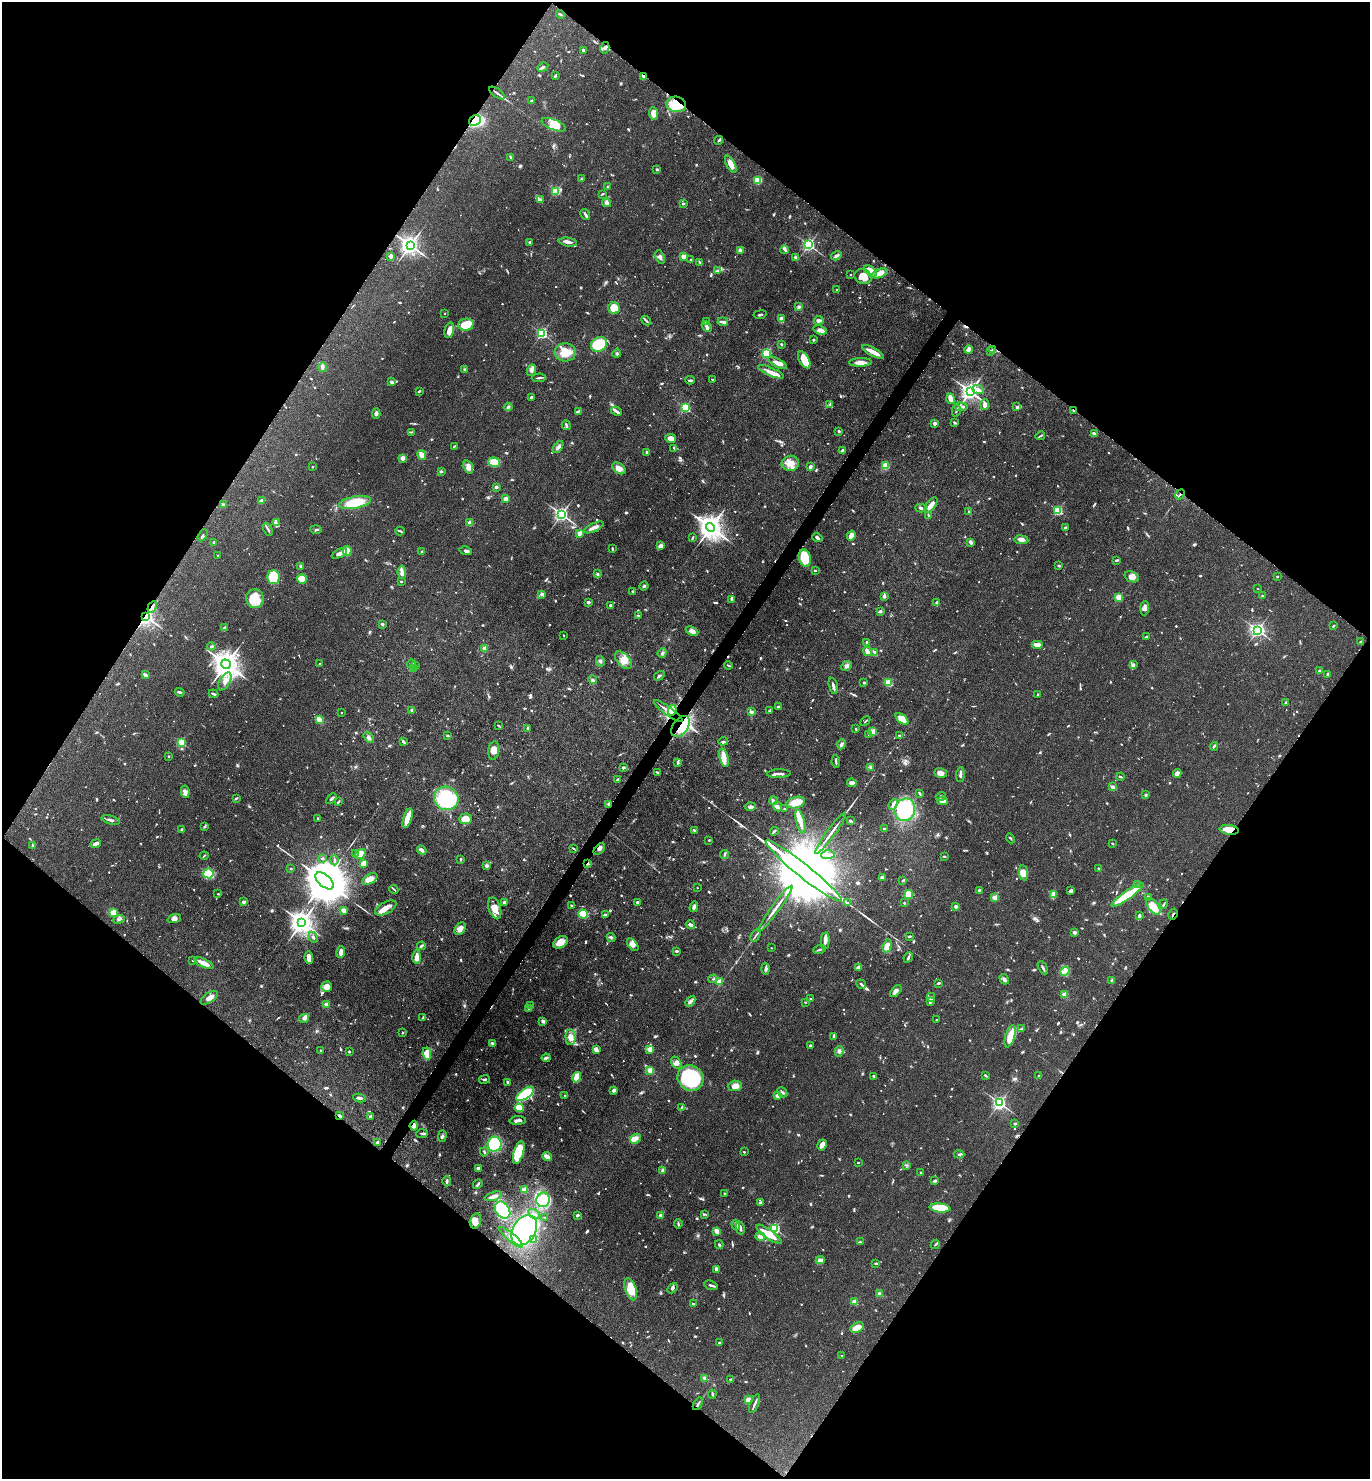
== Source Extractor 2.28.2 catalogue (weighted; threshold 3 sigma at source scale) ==
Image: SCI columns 294-5763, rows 2-5909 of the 5915 x 5909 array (HDU 1 of 3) = the unmasked area's bounding box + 8 px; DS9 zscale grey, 4 x 4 block average (1 PNG px = mean of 4 x 4 image px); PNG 1372 x 1481 px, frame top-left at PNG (2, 2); each listed source drawn as its Kron ellipse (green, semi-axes under 4 px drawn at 4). Shown black and unused: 50% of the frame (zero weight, under 4 of 7 exposures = <1% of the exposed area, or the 3 px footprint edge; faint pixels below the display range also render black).
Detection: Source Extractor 2.28.2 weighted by HDU 2 'WHT'. Background 0.0575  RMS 0.0029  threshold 0.0117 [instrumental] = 3 sigma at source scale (4.09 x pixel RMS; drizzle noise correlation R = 1.36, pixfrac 0.8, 0.05/0.05 arcsec/px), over >= 5 px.
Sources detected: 1355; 16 too faint to see at this stretch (4 x 4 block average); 1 inside a brighter object's white glare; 7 cosmic-ray / hot-pixel residue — neither listed nor drawn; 29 coinciding with a brighter row at this scale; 90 inside a brighter listed object's ellipse — not listed separately; of the other 1212, all 500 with FLUX_AUTO >= 1.75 (the completeness limit of this list) listed and drawn (712 fainter detections not listed), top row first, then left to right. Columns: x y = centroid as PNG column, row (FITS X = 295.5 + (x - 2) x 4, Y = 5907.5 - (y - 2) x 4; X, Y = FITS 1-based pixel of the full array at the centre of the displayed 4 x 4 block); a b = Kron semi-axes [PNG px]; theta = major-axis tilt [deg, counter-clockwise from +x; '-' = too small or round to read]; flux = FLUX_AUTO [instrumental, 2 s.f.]
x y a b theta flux
561 14 5 2 - 1.9
605 48 6 4 76 6.5
583 50 2 2 - 4.8
543 67 6 3 28 3.1
555 76 4 2 - 2
643 77 3 2 - 5.2
497 93 9 2 -35 5.2
532 101 2 2 - 14
676 104 10 7 -11 60
654 113 6 4 -86 13
475 120 6 5 - 56
554 125 13 5 -22 16
719 140 4 2 - 2.7
510 157 3 2 - 1.9
731 164 9 3 -62 17
657 169 3 2 - 2.3
582 179 3 2 - 2.1
758 180 4 3 - 46
608 187 3 2 - 2.3
556 191 2 2 - 140
602 194 4 2 - 2.1
540 200 4 2 - 3.1
607 203 4 3 - 5.8
683 203 2 2 - 3.1
585 214 6 2 -61 5
568 242 9 3 -9 8.6
530 243 2 2 - 17
410 245 3 3 - 1000
809 245 2 2 - 410
740 250 3 2 - 7.4
785 250 4 2 - 5.3
391 256 3 2 - 6
836 256 5 2 - 4.8
660 257 7 3 -71 4
683 257 2 2 - 41
795 257 3 2 - 3.5
691 260 2 2 - 6.6
700 263 4 3 - 2.2
718 271 4 2 - 2.2
871 271 7 4 -37 11
880 273 8 3 21 14
851 275 2 2 - 2.6
863 277 9 7 -24 16
837 290 2 2 - 2.7
799 307 3 2 - 4.4
614 308 6 5 - 33
444 313 2 2 - 2.8
760 314 7 2 10 2.6
781 318 2 2 - 27
819 320 4 3 - 4.4
646 321 5 2 - 2.7
706 321 2 2 - 1.8
723 322 5 2 - 6.4
466 324 8 6 5 34
707 327 6 3 -49 3.8
449 330 8 4 76 13
820 330 7 3 -18 8.2
542 333 2 2 - 270
813 340 2 2 - 2.6
599 344 8 7 - 79
781 344 3 2 - 1.9
968 349 4 3 - 11
993 350 2 2 - 2.2
991 351 3 2 - 2.1
565 352 10 9 - 27
873 352 12 2 -27 23
617 353 4 3 - 2.4
766 353 2 2 - 220
804 360 9 5 -61 34
860 362 11 3 3 11
778 363 10 3 -29 11
322 367 5 3 - 3.1
465 370 4 2 - 3.2
531 370 6 4 66 6.1
771 372 13 4 -22 12
539 378 7 2 4 3.5
713 379 3 2 - 2.4
690 380 4 2 - 2.8
391 382 4 3 - 2.6
978 390 6 3 -25 7.2
419 391 3 2 - 2.2
970 391 3 3 - 970
531 397 3 2 - 2.6
951 399 5 3 - 17
830 404 3 2 - 1.9
985 405 5 4 - 6
508 407 4 2 - 2.5
961 407 7 3 -3 4.5
1017 407 3 2 - 3.3
685 408 2 2 - 220
956 410 6 2 79 2.5
578 411 3 2 - 2
616 411 5 3 - 3.7
1074 411 2 2 - 8.2
376 413 5 3 - 4.3
934 423 2 2 - 22
955 423 3 2 - 2.2
566 425 5 2 - 2.6
839 431 3 2 - 2.2
411 432 4 2 - 1.8
1094 434 3 2 - 6.1
1040 436 5 2 - 2.2
671 438 5 4 - 7.8
454 446 4 2 - 1.8
558 447 7 3 53 5.2
674 448 4 2 - 1.9
842 451 4 3 - 3.5
647 452 3 2 - 2.4
422 455 5 3 - 14
402 458 2 2 - 41
494 462 6 4 -8 25
790 463 8 7 - 16
885 466 4 4 - 16
312 467 2 2 - 2.9
468 467 7 4 -70 9.5
810 467 3 2 - 6.9
619 468 7 5 -36 11
441 471 3 2 - 2.3
496 487 3 2 - 4.8
1180 494 5 2 - 2.2
505 499 2 2 - 37
262 501 4 3 - 9.3
355 502 16 6 11 49
223 505 2 2 - 16
931 505 9 3 51 11
921 508 5 2 - 2.8
1058 511 2 2 - 160
968 512 4 2 - 1.8
561 514 2 2 - 620
929 516 4 2 - 2.1
276 522 3 2 - 2
470 523 2 2 - 43
594 527 10 3 24 8.9
710 527 5 4 - 2000
1065 528 3 2 - 4.1
268 529 7 2 -61 2.9
316 529 5 2 - 2.6
400 531 5 2 - 2.3
579 534 2 2 - 39
203 535 6 2 60 3.1
851 535 5 4 - 13
692 537 4 2 - 2.1
817 538 5 2 - 5
1021 540 7 3 -7 11
213 542 2 2 - 7.4
971 542 3 2 - 6
660 546 3 3 - 9.4
612 549 3 2 - 2.1
347 551 5 4 - 28
466 551 6 3 -10 4.7
422 552 2 2 - 4.3
339 553 8 3 26 10
218 555 2 2 - 1.8
805 558 9 6 -73 49
1117 560 4 2 - 2.8
300 566 4 2 - 1.8
1059 566 3 2 - 2.1
815 571 2 2 - 5.2
402 572 7 3 -85 6.5
597 574 3 2 - 2.5
274 577 7 6 - 43
1132 577 7 5 -21 11
1277 577 2 2 - 3.4
302 579 5 4 - 40
401 581 2 2 - 6.2
644 586 4 3 - 3
1258 588 2 2 - 2.6
632 591 2 2 - 5.3
542 594 3 3 - 4.1
884 596 2 2 - 14
1263 596 3 2 - 2.7
1119 597 2 2 - 82
255 599 9 8 - 35
732 599 3 2 - 14
588 602 3 2 - 4.5
937 602 2 2 - 3.9
611 605 3 2 - 2.5
152 607 6 3 61 3.9
1145 608 7 4 87 8.9
880 611 3 2 - 3.8
146 616 3 2 - 910
638 616 3 3 - 2
382 624 2 2 - 11
1333 626 2 2 - 2.1
225 628 3 2 - 4.1
1257 630 3 2 - 500
692 631 6 3 -25 9.7
563 635 2 2 - 1.8
1146 637 4 2 - 2.4
867 642 2 2 - 7.8
1360 642 2 2 - 3.7
1037 645 6 3 0 11
211 646 4 2 - 2.4
484 648 2 2 - 43
867 651 5 2 - 17
875 652 4 2 - 4.8
662 653 5 3 - 2.9
624 660 10 6 -46 18
600 661 5 3 - 3.7
226 664 5 4 - 2600
319 664 3 2 - 2.4
412 664 4 3 - 3
1134 665 3 2 - 2.9
415 666 3 2 - 2.5
728 666 4 2 - 1.8
847 666 6 4 42 5
414 669 2 2 - 1.8
1319 671 2 2 - 2.2
1328 674 4 2 - 3
145 675 3 2 - 6.8
659 676 6 3 33 2.8
593 679 4 2 - 2.5
225 681 10 5 59 11
864 683 3 2 - 2.9
889 683 2 2 - 110
833 686 8 2 -75 6
180 692 5 2 - 4.8
214 694 5 2 - 4.7
1038 695 2 2 - 2.5
1285 703 3 2 - 2.2
778 707 3 2 - 3.4
412 710 2 2 - 23
672 710 5 3 - 6
668 711 17 2 -36 14
770 711 3 2 - 3.8
751 712 3 2 - 4.5
342 713 2 2 - 2.8
902 719 7 4 -40 20
319 720 4 3 - 16
865 721 5 2 - 1.8
499 726 3 2 - 2.2
680 726 12 7 55 28
528 728 2 2 - 10
856 729 2 2 - 1.8
872 732 2 2 - 92
868 734 2 2 - 2.6
899 735 3 2 - 2.2
448 736 3 2 - 2.1
369 737 6 3 -41 3.9
723 741 5 2 - 3.4
181 742 2 2 - 100
403 742 4 2 - 4.9
841 744 5 3 - 4.5
1214 746 4 2 - 2
494 750 9 5 83 14
168 756 2 2 - 6
724 758 9 3 -76 18
836 762 6 2 -83 3.2
678 763 4 2 - 3.1
871 767 3 2 - 1.9
623 768 3 3 - 2
657 772 3 2 - 2.3
941 773 6 4 -18 9.9
1177 773 4 4 - 6.7
779 774 12 2 2 5.2
960 775 7 2 85 4.8
1121 777 4 2 - 2.5
618 780 3 2 - 3.1
852 783 5 3 - 7.3
1113 787 3 2 - 6.2
185 792 6 3 -81 6.5
920 793 4 2 - 3.5
1146 794 4 2 - 1.8
941 796 5 2 - 3.5
236 798 3 2 - 2.2
446 798 12 11 - 120
331 799 6 2 45 3.2
774 801 4 3 - 3.4
942 801 5 3 - 9.3
338 802 4 2 - 2.9
796 803 9 5 13 30
609 804 4 2 - 4.7
893 804 6 4 67 6
777 806 5 3 - 3.6
751 807 5 2 - 5.6
785 809 2 2 - 2.5
905 810 11 10 - 140
408 818 10 3 72 32
318 819 3 2 - 1.8
465 819 6 5 - 21
111 820 9 3 -17 5
851 821 3 2 - 1.9
800 822 12 3 -76 14
205 826 4 2 - 1.9
182 829 3 2 - 2.2
884 829 3 2 - 2
694 830 3 2 - 3.1
1229 830 9 5 -7 20
774 831 4 2 - 2.2
831 833 25 2 54 14
1011 838 5 2 - 1.8
709 840 2 2 - 2.2
95 844 5 2 - 9
1112 844 3 2 - 2.1
32 845 4 3 - 2
573 848 4 2 - 1.8
599 849 7 2 46 5.9
422 850 5 2 - 6
355 853 3 2 - 2
360 854 6 4 33 20
724 854 4 2 - 2.7
828 855 7 2 1 5.7
204 856 4 2 - 1.8
944 856 3 2 - 1.8
322 858 3 2 - 1.7
461 859 2 2 - 2.7
334 860 5 2 - 3.5
363 864 3 2 - 21
588 864 3 2 - 1.8
487 866 3 3 - 4.5
1098 868 2 2 - 3.6
291 869 2 2 - 3.7
804 871 48 6 -39 62000
208 873 5 5 - 44
1024 873 7 4 -81 13
882 877 4 2 - 3.9
370 879 8 4 32 13
325 881 11 6 -41 13000
903 881 4 2 - 2
1137 885 3 2 - 1.9
697 888 2 2 - 1.9
394 889 4 2 - 1.8
979 890 2 2 - 2.5
1071 891 4 3 - 3.8
218 894 2 2 - 3.4
909 895 4 4 - 22
1053 895 3 2 - 17
1128 895 19 4 35 53
995 897 2 2 - 54
1149 897 2 2 - 1.9
243 902 2 2 - 16
505 902 3 2 - 5.2
637 902 2 2 - 4.1
847 903 3 3 - 3.2
904 903 2 2 - 1.9
1164 904 5 2 - 2.1
571 905 2 2 - 2.3
956 906 2 2 - 18
1153 906 9 5 -54 27
694 907 5 3 - 4.8
386 908 11 6 27 12
495 908 11 6 -73 18
775 908 28 2 54 17
344 910 3 3 - 10
113 912 2 2 - 90
583 914 5 4 - 32
1173 914 5 2 - 2.4
605 915 3 3 - 3.7
1139 916 3 2 - 5
174 918 7 4 20 6.2
119 919 6 2 24 2.6
302 922 4 3 - 1800
690 925 5 2 - 6.7
460 929 7 5 57 9.5
1075 933 2 2 - 18
755 935 7 2 60 2.4
909 936 4 2 - 2.4
313 937 6 3 -64 3
611 937 4 2 - 2.3
825 941 8 4 85 6.7
560 942 8 5 32 18
633 945 7 4 -52 8.4
421 946 4 2 - 2.3
887 946 7 4 73 14
771 948 2 2 - 2.3
819 950 6 2 20 3.2
676 951 3 2 - 2.5
341 952 6 3 80 9
417 957 7 3 90 13
309 958 6 3 -81 21
908 958 5 2 - 3.2
192 961 2 2 - 2.1
204 963 10 3 -26 14
858 968 4 3 - 6.3
1043 968 7 2 -61 3.6
765 969 6 3 -88 4.3
1065 971 5 4 - 6.9
713 979 5 2 - 1.9
1004 979 5 3 - 4
1111 980 2 2 - 5
719 982 2 2 - 41
938 983 3 2 - 3.3
861 984 5 2 - 2.7
327 987 5 5 - 15
896 991 7 3 48 7.3
1065 994 2 2 - 54
931 997 4 2 - 2.5
209 998 10 4 34 9.7
810 999 2 2 - 4.4
690 1001 6 3 50 4.7
930 1001 4 3 - 3.6
805 1002 2 2 - 1.8
326 1004 2 2 - 29
531 1005 3 3 - 2.8
529 1008 3 2 - 2.4
304 1018 5 4 - 6.3
422 1018 3 2 - 1.9
936 1020 2 2 - 2.3
543 1021 3 3 - 4.1
1021 1029 3 2 - 2.2
402 1033 3 2 - 1.8
834 1036 3 2 - 2.2
1010 1036 11 4 74 38
571 1037 8 5 -86 14
492 1043 4 3 - 3.2
810 1045 2 2 - 9.2
650 1049 2 2 - 62
596 1050 4 4 - 4.5
321 1051 3 2 - 1.9
839 1051 5 3 - 4
349 1052 2 2 - 6.2
427 1054 6 4 -83 26
546 1058 4 2 - 2.9
676 1063 6 4 -59 7.2
650 1070 2 2 - 49
873 1076 2 2 - 6.3
986 1076 3 3 - 2.1
1039 1076 2 2 - 2.8
577 1077 5 4 - 22
690 1078 13 12 - 150
485 1080 5 2 - 2.5
507 1082 4 2 - 2.4
735 1086 7 5 3 8.7
613 1091 4 3 - 3.6
782 1092 5 3 - 3.1
525 1094 10 5 35 61
565 1096 2 2 - 8.4
778 1096 2 2 - 28
359 1098 6 2 -9 5.3
999 1103 2 2 - 520
682 1107 3 2 - 2
519 1108 4 4 - 28
339 1116 2 2 - 6.4
371 1116 2 2 - 3.4
518 1121 8 2 3 8.1
1015 1124 2 2 - 8.6
414 1126 5 4 - 4.4
422 1134 6 3 6 3.4
442 1136 6 3 88 3.5
635 1139 6 4 42 9.8
377 1142 3 2 - 3.9
495 1144 7 7 - 91
822 1145 6 3 60 10
484 1152 4 2 - 2.4
744 1152 2 2 - 1.8
519 1153 12 5 73 53
959 1154 5 2 - 2.7
547 1157 5 3 - 13
858 1163 2 2 - 2.7
907 1165 3 2 - 1.7
478 1168 2 2 - 19
663 1170 3 3 - 3.8
921 1173 2 2 - 6.8
447 1181 5 2 - 3.5
935 1181 4 2 - 2.8
478 1184 5 2 - 3.7
524 1190 2 2 - 61
725 1194 3 2 - 2
493 1196 9 3 17 8.5
543 1200 7 6 - 52
761 1202 3 3 - 2.2
940 1208 10 4 -6 43
503 1210 9 7 -53 100
534 1214 7 2 -34 2
704 1214 4 2 - 1.9
577 1215 4 2 - 2.8
660 1216 2 2 - 19
545 1217 2 2 - 2.3
475 1221 8 5 73 15
678 1224 4 2 - 2.3
736 1225 5 2 - 4.9
740 1228 7 2 -77 5.4
775 1229 2 2 - 250
524 1230 16 11 58 190
717 1231 4 2 - 15
769 1234 15 4 -35 29
760 1236 5 4 - 4.9
511 1237 15 2 -40 4.9
533 1240 4 3 - 2.8
860 1242 3 2 - 2
935 1244 5 2 - 1.8
719 1245 4 2 - 2.2
820 1260 4 3 - 3.7
876 1263 3 2 - 2.7
716 1269 4 3 - 3.8
711 1285 7 2 -19 4.2
672 1288 6 3 48 3.6
631 1289 11 5 -72 37
880 1294 2 2 - 34
854 1302 2 2 - 58
693 1304 2 2 - 2.6
857 1327 7 4 29 19
719 1342 2 2 - 2.7
842 1356 2 2 - 2.5
704 1378 4 3 - 3.6
731 1379 4 2 - 2.2
712 1394 4 2 - 2.1
748 1400 4 3 - 8.7
698 1404 7 2 59 3.1
755 1404 10 2 67 4.7
Overlapping masked pixels (flux is a lower limit): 18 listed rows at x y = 605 48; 643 77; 676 104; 475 120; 1074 411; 1180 494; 152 607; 146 616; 672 710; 668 711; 680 726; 609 804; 1229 830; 599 849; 588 864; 1173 914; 339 1116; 414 1126
Diffuse or blended objects may show on this block-average render without a row.